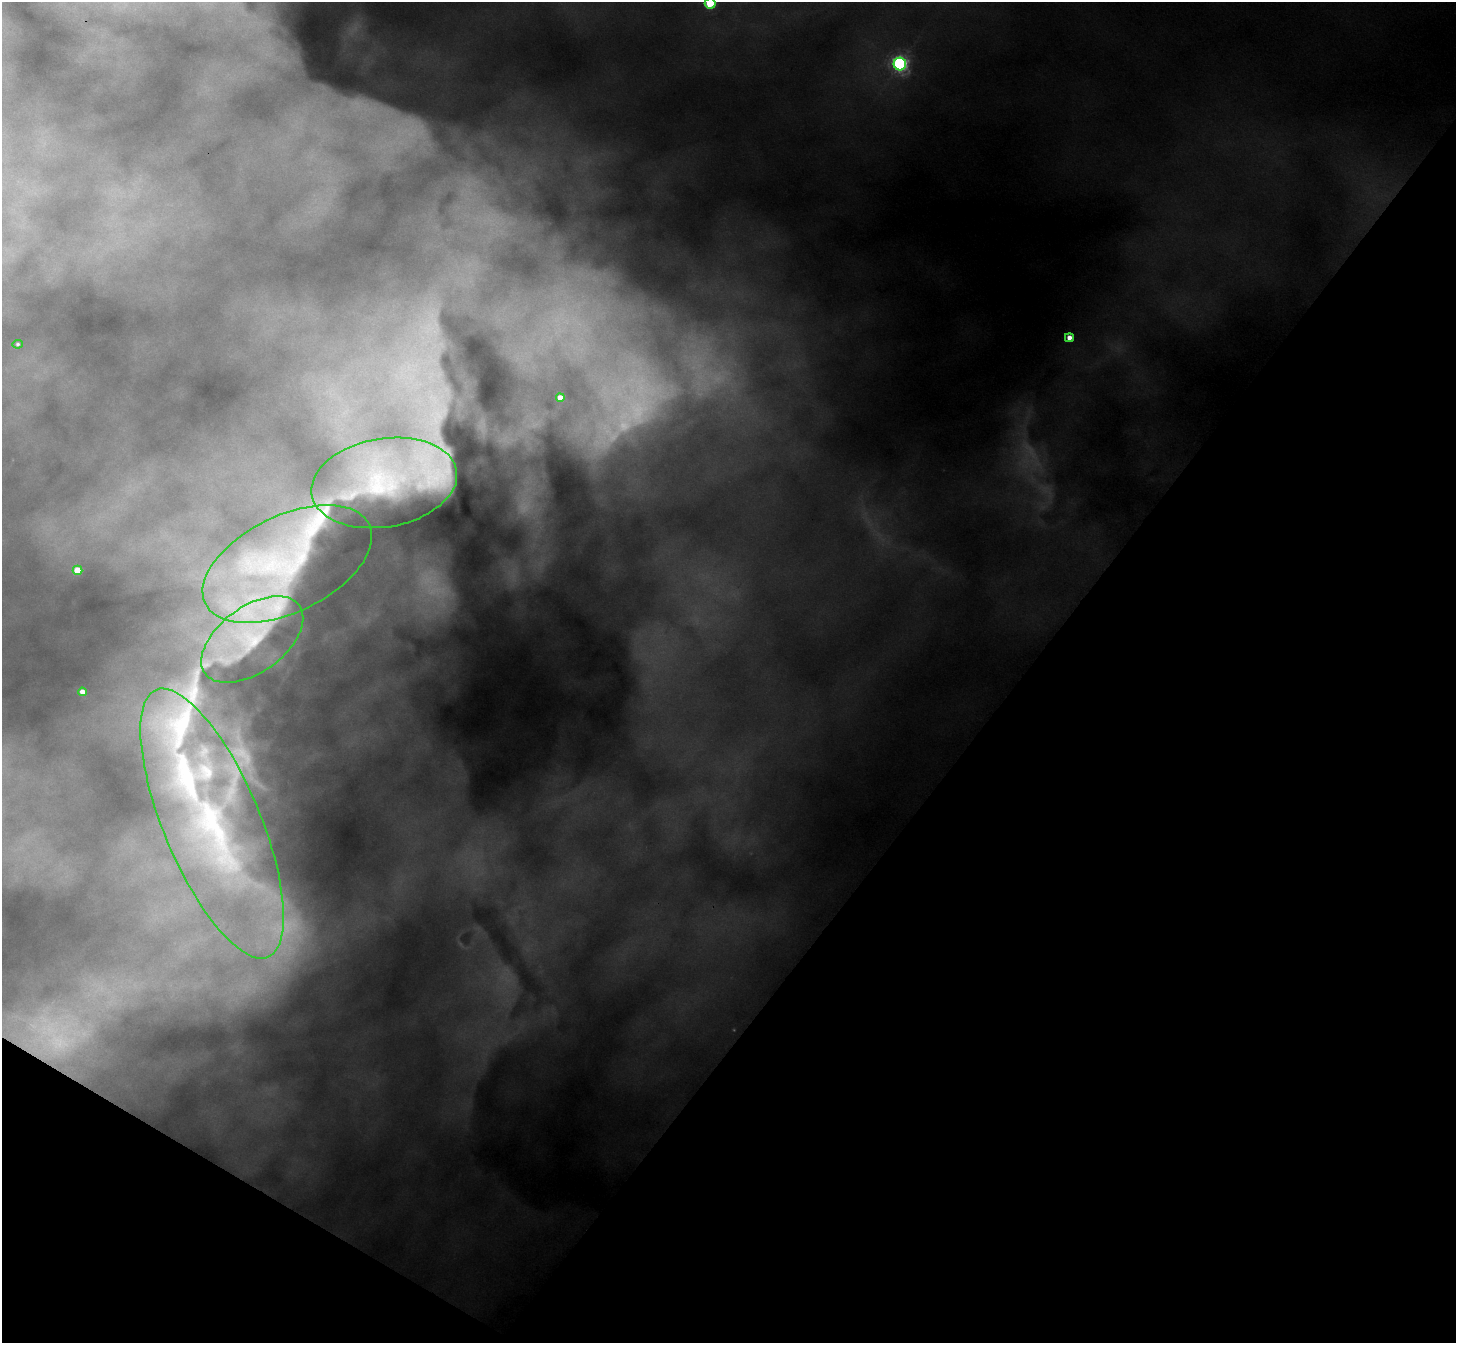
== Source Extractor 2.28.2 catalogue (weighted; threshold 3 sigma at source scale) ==
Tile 15 of 4 x 4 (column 3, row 4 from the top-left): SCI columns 2967-4420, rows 370-1710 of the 5932 x 5964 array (HDU 1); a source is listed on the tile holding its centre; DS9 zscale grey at full resolution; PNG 1458 x 1345 px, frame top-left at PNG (2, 2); each listed source drawn as its Kron ellipse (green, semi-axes under 4 px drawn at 4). Shown black and unused: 34% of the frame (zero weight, under 3 of 4 exposures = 7% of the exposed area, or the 3 px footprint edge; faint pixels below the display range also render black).
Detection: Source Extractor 2.28.2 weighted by HDU 2 'WHT'; one run over the whole footprint, this tile lists its part. Background 1.34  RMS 0.054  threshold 0.243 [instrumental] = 3 sigma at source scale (4.5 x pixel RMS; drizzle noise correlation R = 1.50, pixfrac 1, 0.05/0.05 arcsec/px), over >= 5 px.
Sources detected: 20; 5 too faint to see at this stretch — neither listed nor drawn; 4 inside a brighter listed object's ellipse — not listed separately; the other 11 listed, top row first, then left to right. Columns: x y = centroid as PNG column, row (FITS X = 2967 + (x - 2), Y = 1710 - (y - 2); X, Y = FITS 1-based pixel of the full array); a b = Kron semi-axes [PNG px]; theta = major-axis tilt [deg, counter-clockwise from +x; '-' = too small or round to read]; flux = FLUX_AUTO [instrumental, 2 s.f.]
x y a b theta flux
710 3 5 5 - 260
900 64 6 6 - 980
1069 338 4 4 - 33
18 344 5 4 - 7.8
560 398 4 4 - 38
384 483 73 44 10 830
287 564 91 48 26 820
77 570 5 4 - 90
252 640 58 33 36 570
82 692 4 4 - 32
212 824 145 48 -67 2000
Isophote crosses this tile's border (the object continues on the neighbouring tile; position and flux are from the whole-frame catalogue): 1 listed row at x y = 710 3